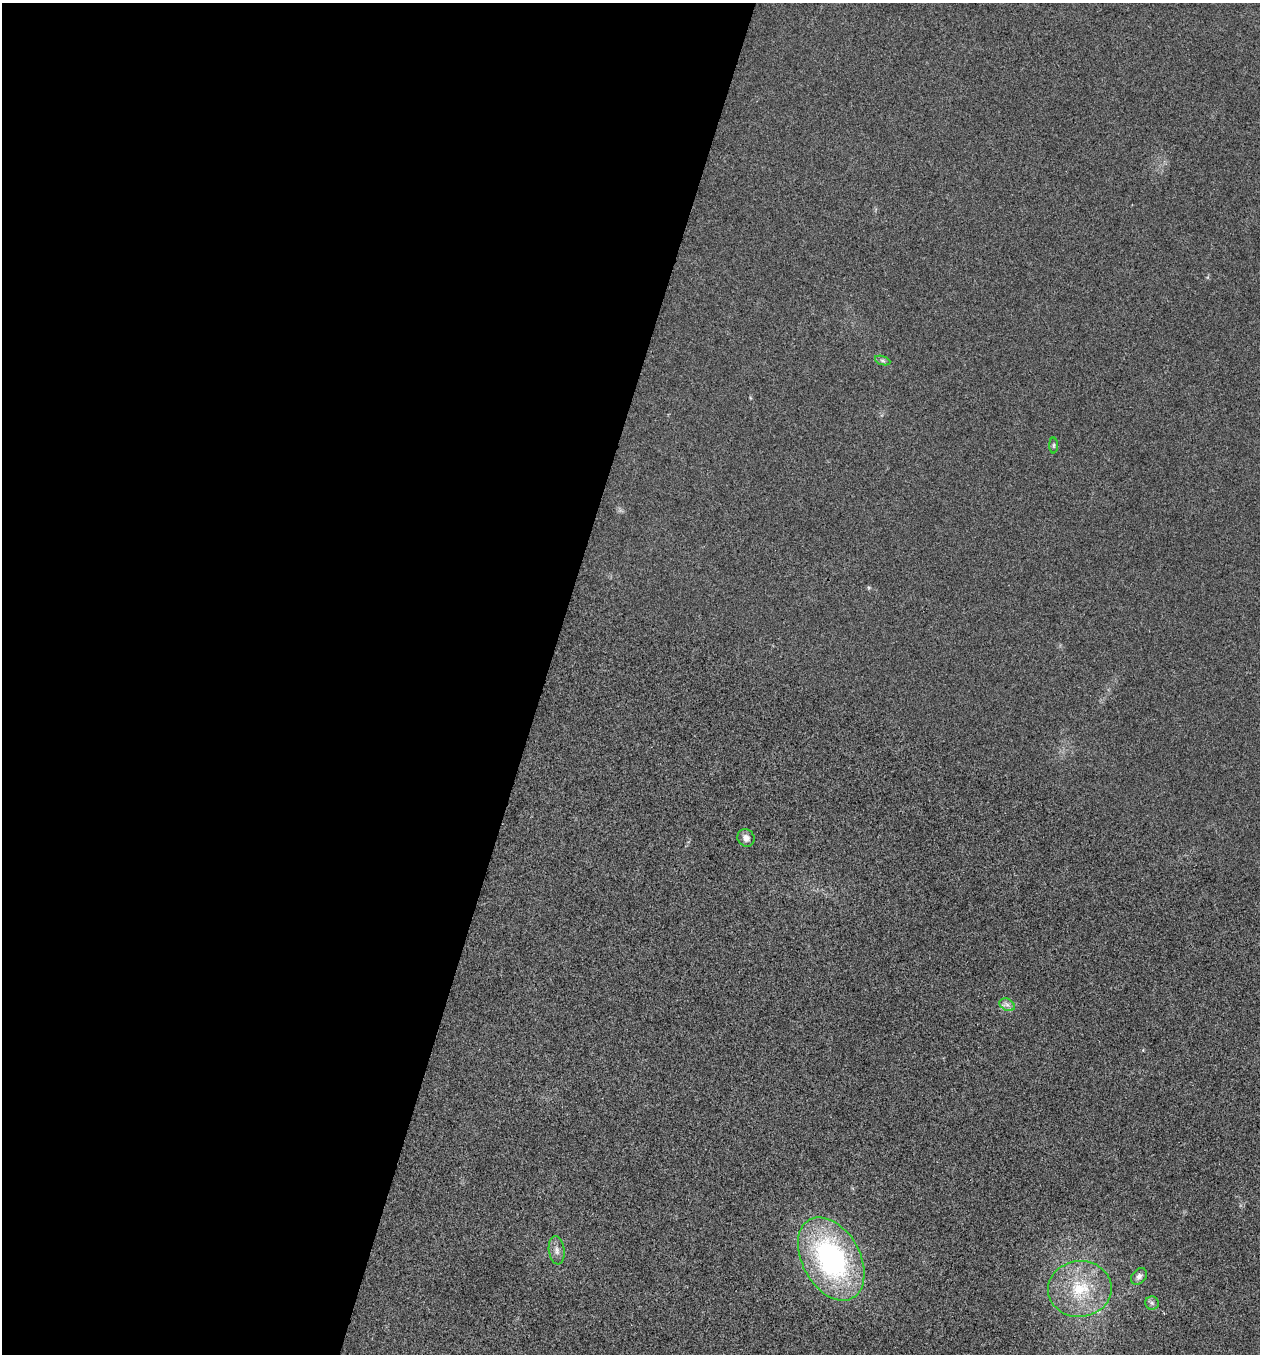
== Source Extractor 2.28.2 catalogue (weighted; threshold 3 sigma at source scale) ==
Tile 5 of 4 x 4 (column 1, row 2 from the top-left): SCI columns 274-1531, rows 2712-4063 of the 5440 x 5425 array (HDU 1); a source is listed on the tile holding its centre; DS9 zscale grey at full resolution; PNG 1262 x 1356 px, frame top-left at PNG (2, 3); each listed source drawn as its Kron ellipse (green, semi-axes under 4 px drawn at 4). Shown black and unused: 43% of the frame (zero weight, under 3 of 4 exposures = <1% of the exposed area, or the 3 px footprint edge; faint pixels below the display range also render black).
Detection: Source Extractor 2.28.2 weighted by HDU 2 'WHT'; one run over the whole footprint, this tile lists its part. Background 0.0206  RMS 0.0057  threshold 0.0256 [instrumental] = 3 sigma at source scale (4.5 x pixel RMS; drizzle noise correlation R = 1.50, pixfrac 1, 0.05/0.05 arcsec/px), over >= 5 px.
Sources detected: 9; all 9 listed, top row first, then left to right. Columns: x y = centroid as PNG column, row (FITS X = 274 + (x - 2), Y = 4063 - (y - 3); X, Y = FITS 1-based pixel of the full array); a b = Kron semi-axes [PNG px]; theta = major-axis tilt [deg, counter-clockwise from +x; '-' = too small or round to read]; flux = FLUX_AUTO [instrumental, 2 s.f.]
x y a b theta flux
883 361 8 3 -19 1.2
1054 445 8 4 89 0.81
746 838 9 8 - 3.2
1007 1005 8 5 -29 2.2
557 1250 14 8 -82 3.2
831 1259 45 29 -61 120
1139 1276 9 6 49 2.1
1080 1289 32 28 6 32
1152 1303 7 6 - 1.5